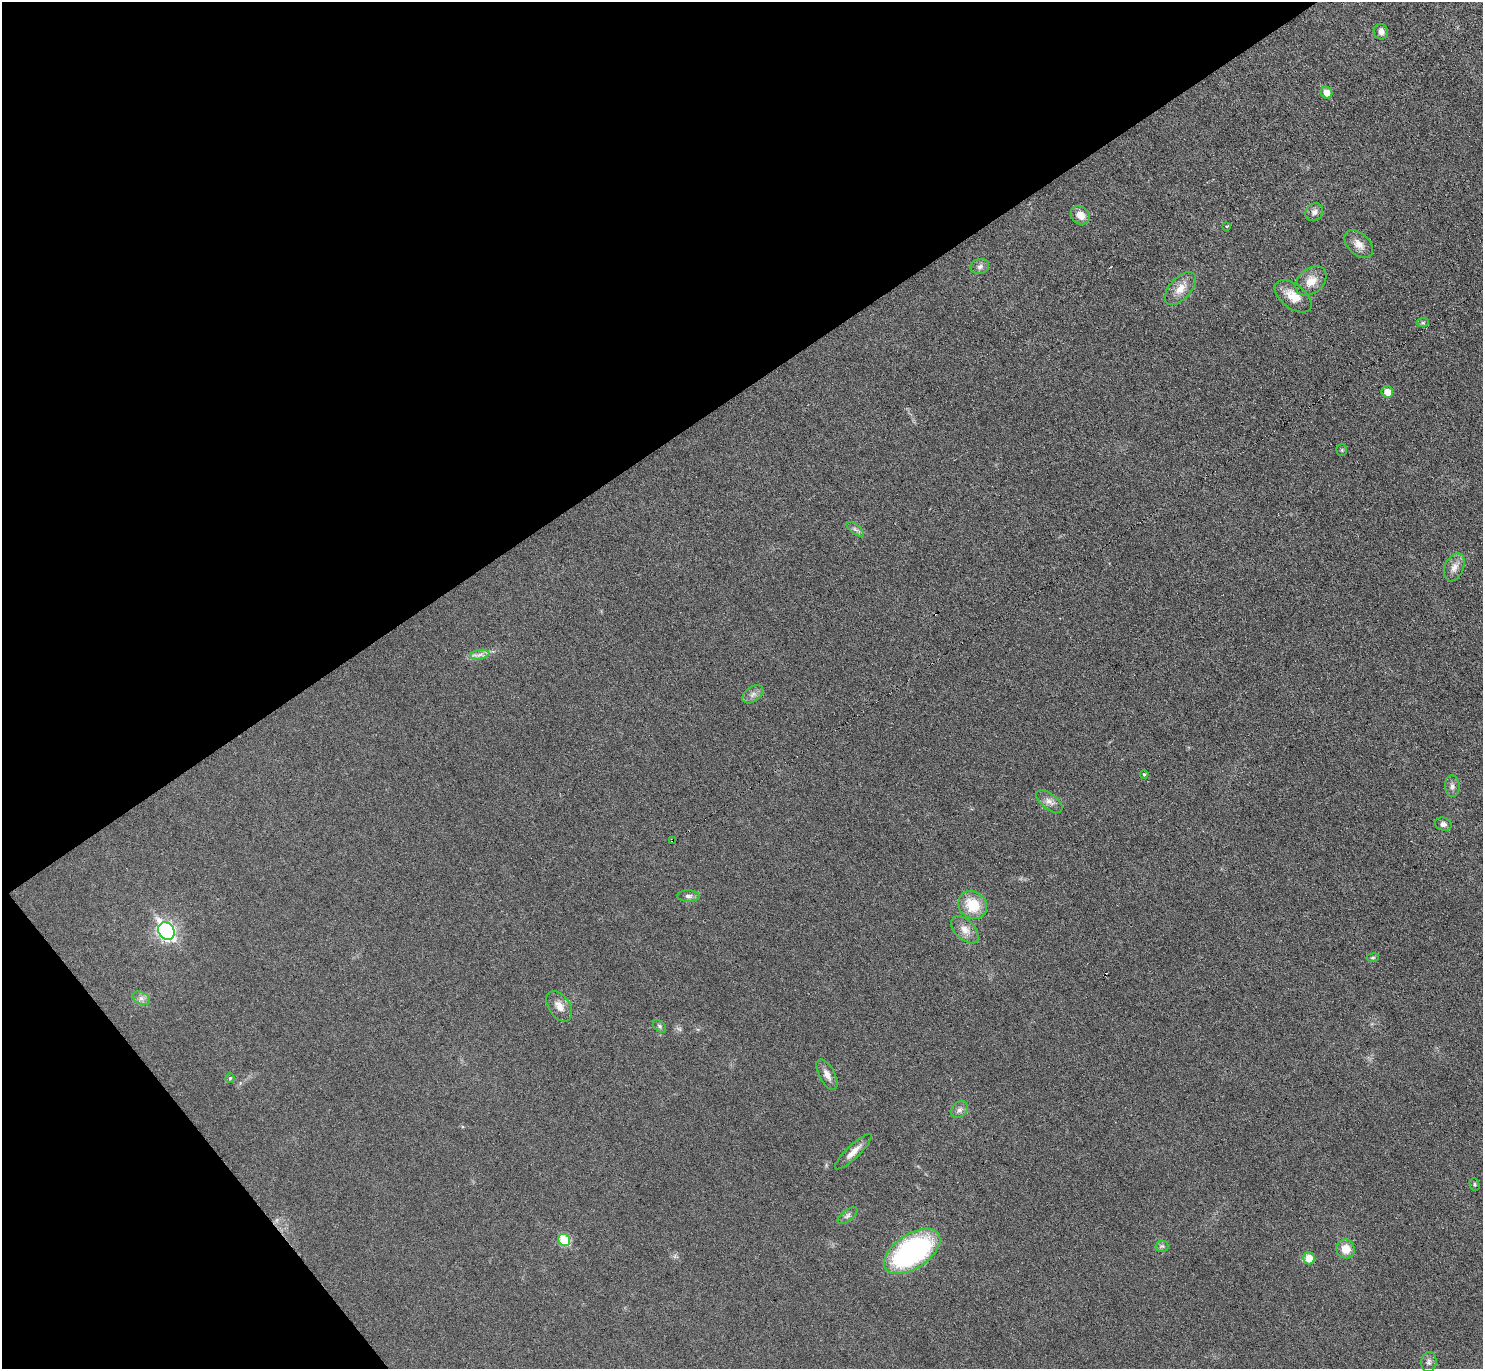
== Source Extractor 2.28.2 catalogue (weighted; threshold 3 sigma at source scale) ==
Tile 5 of 4 x 4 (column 1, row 2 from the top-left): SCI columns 1-1481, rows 2890-4256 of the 5926 x 5921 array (HDU 1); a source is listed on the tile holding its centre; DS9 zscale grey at full resolution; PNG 1485 x 1371 px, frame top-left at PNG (2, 2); each listed source drawn as its Kron ellipse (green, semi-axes under 4 px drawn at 4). Shown black and unused: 34% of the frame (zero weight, under 3 of 6 exposures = <1% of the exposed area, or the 3 px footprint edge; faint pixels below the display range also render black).
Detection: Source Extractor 2.28.2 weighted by HDU 2 'WHT'; one run over the whole footprint, this tile lists its part. Background 0.0346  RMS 0.004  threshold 0.0163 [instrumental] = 3 sigma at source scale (4.09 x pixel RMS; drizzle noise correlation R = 1.36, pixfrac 0.8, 0.05/0.05 arcsec/px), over >= 5 px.
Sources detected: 45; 3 cosmic-ray / hot-pixel residue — neither listed nor drawn; the other 42 listed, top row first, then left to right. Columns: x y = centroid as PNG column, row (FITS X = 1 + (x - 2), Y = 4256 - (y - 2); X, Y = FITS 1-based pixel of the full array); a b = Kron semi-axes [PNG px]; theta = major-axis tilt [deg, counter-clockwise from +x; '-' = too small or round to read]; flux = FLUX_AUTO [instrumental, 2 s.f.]
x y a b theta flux
1381 32 8 7 - 1.8
1326 93 6 5 - 3.5
1314 212 10 8 47 1.7
1080 215 10 8 -42 3.6
1227 226 3 3 - 0.41
1359 244 17 10 -43 3.3
980 267 9 7 18 1.3
1311 281 17 12 40 4.8
1180 288 20 10 48 4.7
1293 296 21 12 -38 5.6
1423 323 6 4 6 0.5
1387 392 6 5 - 3.6
1342 450 5 5 - 0.5
855 529 10 4 -38 1
1454 567 14 9 67 3
480 655 10 4 9 1.6
753 694 12 7 36 1.8
1144 774 4 4 - 0.55
1452 786 11 7 -88 1.4
1049 801 15 7 -38 2.2
1443 824 8 6 -19 1.5
673 841 4 3 - 6.7
688 896 11 6 0 1.3
973 905 15 13 -40 11
965 930 17 9 -45 3.4
166 931 9 7 -55 110
1373 958 6 4 7 0.51
141 998 9 6 -29 1.5
559 1006 17 10 -56 3.6
660 1026 7 5 -42 0.8
827 1075 17 7 -62 2.7
230 1078 5 4 - 0.54
959 1110 9 7 44 1.4
853 1152 24 6 44 3.6
1474 1184 6 5 - 0.58
847 1216 12 5 37 1.2
564 1240 6 5 - 17
1162 1246 6 6 - 0.83
1346 1249 9 9 - 5.2
912 1251 32 17 33 70
1309 1258 6 6 - 5.7
1429 1362 10 7 83 1.4
Overlapping masked pixels (flux is a lower limit): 1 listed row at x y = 673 841